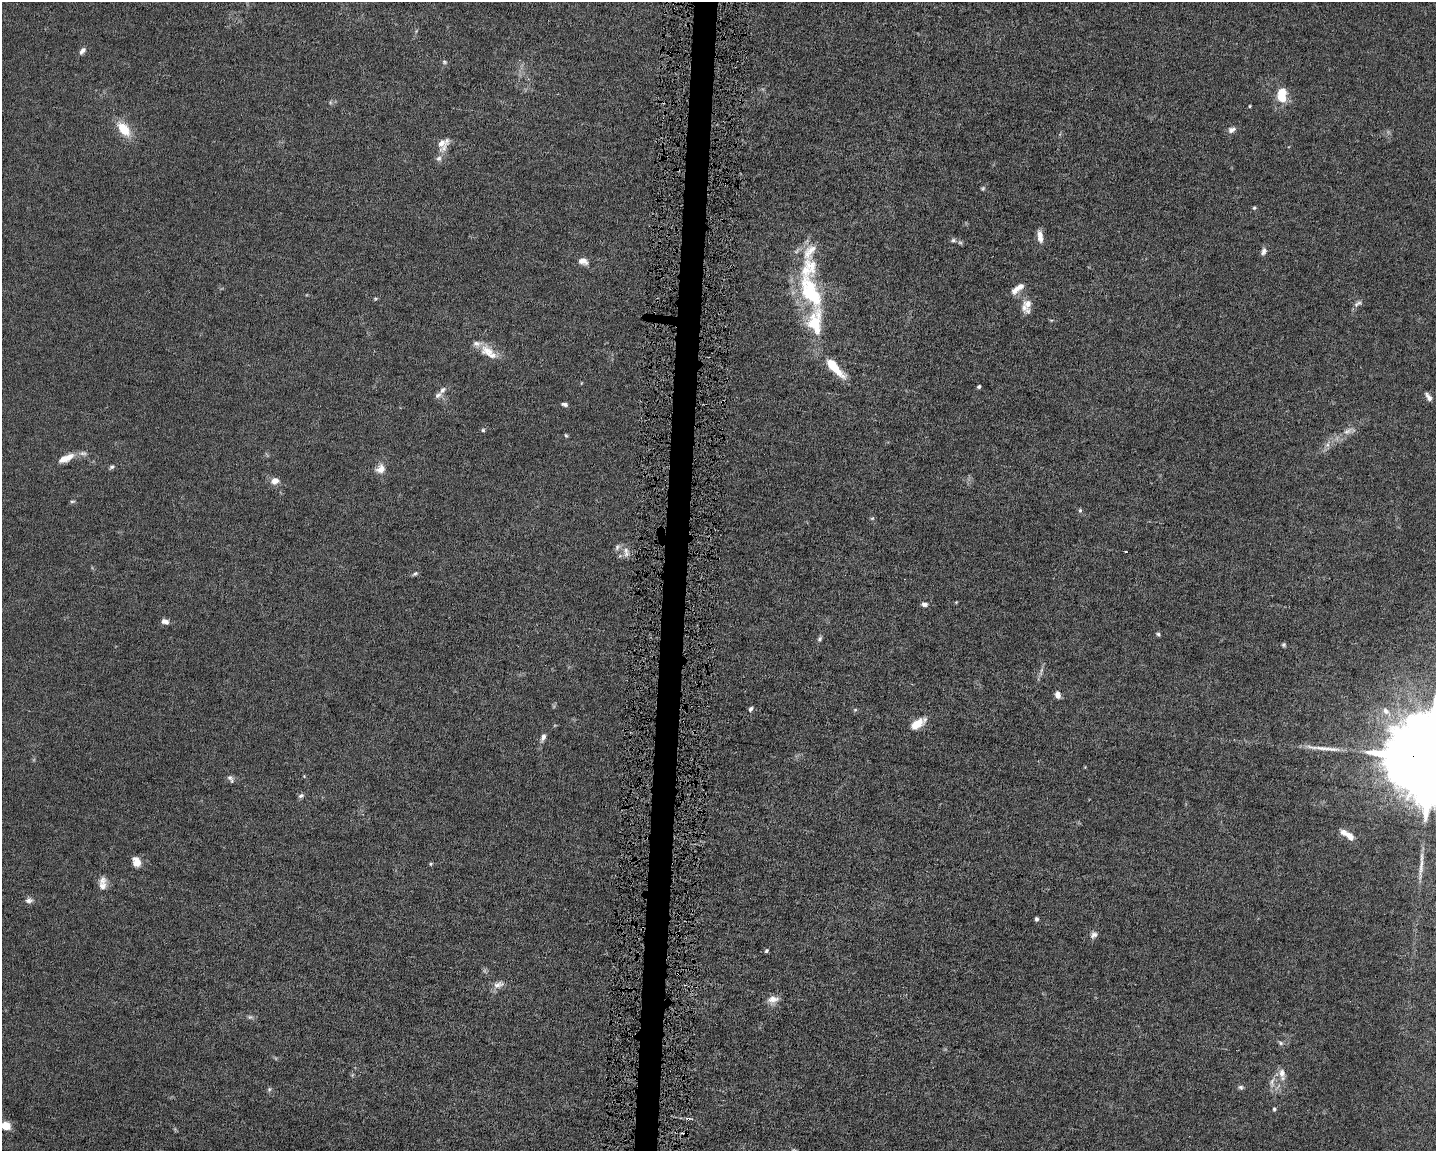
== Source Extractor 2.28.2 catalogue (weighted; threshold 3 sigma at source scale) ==
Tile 5 of 3 x 4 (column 2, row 2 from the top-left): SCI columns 1653-3086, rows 2301-3449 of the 4629 x 4599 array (HDU 1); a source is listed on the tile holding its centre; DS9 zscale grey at full resolution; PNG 1438 x 1153 px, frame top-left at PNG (2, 2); no overlay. Shown black and unused: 2% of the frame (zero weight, under 4 of 8 exposures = <1% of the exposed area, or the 3 px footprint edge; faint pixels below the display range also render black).
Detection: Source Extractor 2.28.2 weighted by HDU 2 'WHT'; one run over the whole footprint, this tile lists its part. Background 0.0149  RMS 0.0024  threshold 0.00965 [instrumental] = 3 sigma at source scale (4.09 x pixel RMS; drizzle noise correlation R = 1.36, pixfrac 0.8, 0.05/0.05 arcsec/px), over >= 5 px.
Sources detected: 92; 4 too faint to see at this stretch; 1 inside a brighter object's white glare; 1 cosmic-ray / hot-pixel residue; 2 long thin detections or spike segments (spike, bleed or trail) — not listed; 10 inside a brighter listed object's ellipse — not listed separately; the other 74 listed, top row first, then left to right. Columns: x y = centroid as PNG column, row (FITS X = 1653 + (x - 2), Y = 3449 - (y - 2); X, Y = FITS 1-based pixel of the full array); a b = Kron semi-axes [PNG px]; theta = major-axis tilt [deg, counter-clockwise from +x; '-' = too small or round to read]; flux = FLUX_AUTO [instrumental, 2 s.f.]
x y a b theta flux
82 51 10 6 54 0.82
444 62 7 5 -18 0.39
1282 92 10 8 30 3.3
1250 106 4 3 - 0.21
124 129 22 12 -51 4.4
1232 130 11 7 29 0.96
441 143 21 12 -76 2.5
983 188 7 5 38 0.34
1254 208 5 5 - 0.32
1040 236 15 6 -82 1.8
953 240 8 6 -13 0.52
809 251 29 14 59 4.8
1264 251 10 6 66 0.83
583 261 10 7 -14 1.8
1018 288 18 7 38 2.1
810 292 50 22 -62 17
375 299 5 4 - 0.25
1028 304 21 10 -90 2.3
1357 304 13 5 31 0.75
1051 320 6 3 -17 0.23
487 351 20 15 -19 3.4
834 367 30 9 -47 6.6
979 387 4 4 - 0.39
442 390 12 7 56 0.97
1428 397 11 5 -56 0.96
565 404 7 4 -12 0.63
483 430 5 5 - 0.3
1347 432 11 6 5 1.1
566 435 5 4 - 0.31
1327 445 7 6 - 0.72
66 458 20 8 25 2.9
112 467 7 5 28 0.46
380 469 13 11 45 1.9
275 481 10 8 14 1.6
72 501 7 4 8 0.3
1080 510 6 5 - 0.37
872 518 6 5 - 0.31
617 547 9 6 63 0.68
626 552 15 8 -85 1.4
415 574 7 5 30 0.44
924 604 7 5 0 0.79
165 622 9 6 -17 1.1
1158 634 6 4 -24 0.36
820 639 7 5 65 0.5
1283 645 5 5 - 0.35
1041 671 15 4 75 0.78
1058 695 7 5 -73 1.5
750 709 6 4 62 0.56
855 710 5 5 - 0.31
1386 711 11 8 -56 1.3
917 724 14 8 35 4.1
543 737 12 6 69 1
1431 758 38 20 -7 10000
304 776 4 4 - 0.18
230 778 9 7 -16 0.77
301 796 8 6 21 0.58
1350 836 13 8 -46 1.7
136 862 11 9 -72 2
431 864 5 4 - 0.27
102 881 13 10 42 1.4
29 900 10 8 7 0.89
1037 919 5 4 - 0.5
1094 935 10 8 33 0.92
766 951 5 4 - 0.38
499 984 17 9 18 1.5
773 999 15 9 6 1.7
1281 1043 7 5 -37 0.44
1282 1073 13 8 -83 1.5
1272 1082 15 7 82 1.4
1241 1087 7 6 - 0.51
269 1089 7 5 69 0.38
1274 1109 5 4 - 0.34
688 1119 6 4 -1 0.39
6 1126 8 6 -17 4
Overlapping masked pixels (flux is a lower limit): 2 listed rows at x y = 1431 758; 688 1119
Isophote crosses this tile's border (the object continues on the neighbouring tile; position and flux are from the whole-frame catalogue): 2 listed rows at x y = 1431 758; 6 1126